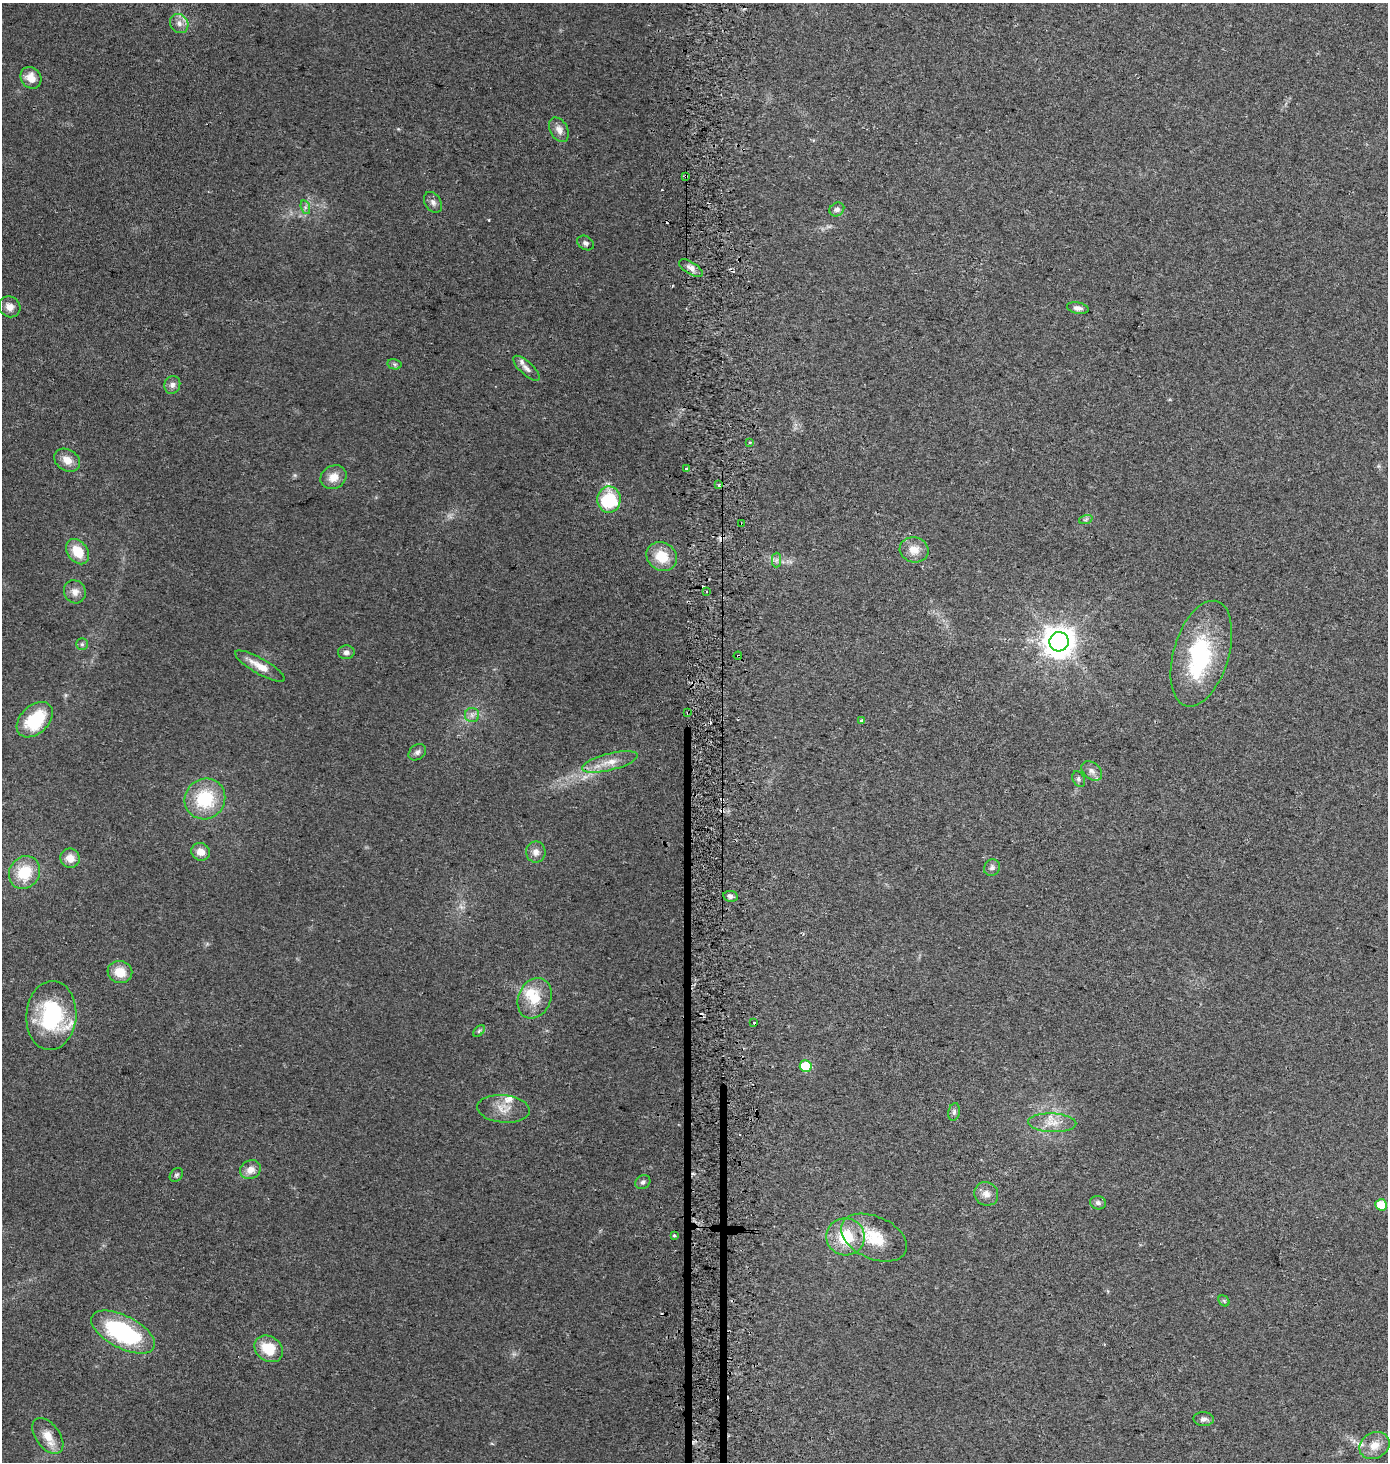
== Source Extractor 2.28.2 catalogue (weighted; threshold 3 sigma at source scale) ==
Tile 5 of 3 x 3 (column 2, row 2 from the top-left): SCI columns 1648-3033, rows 1472-2931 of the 4700 x 4392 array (HDU 1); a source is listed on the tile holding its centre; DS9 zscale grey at full resolution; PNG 1390 x 1464 px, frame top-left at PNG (2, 3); each listed source drawn as its Kron ellipse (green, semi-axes under 4 px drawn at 4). Shown black and unused: <1% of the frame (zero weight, under 2 of 3 exposures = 2% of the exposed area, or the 3 px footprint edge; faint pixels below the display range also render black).
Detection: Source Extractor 2.28.2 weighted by HDU 2 'WHT'; one run over the whole footprint, this tile lists its part. Background 0.0544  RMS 0.0081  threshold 0.0365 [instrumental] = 3 sigma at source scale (4.5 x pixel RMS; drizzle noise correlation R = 1.50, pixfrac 1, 0.0396/0.0396 arcsec/px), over >= 5 px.
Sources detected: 89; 2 too faint to see at this stretch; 1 inside a brighter object's white glare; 7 cosmic-ray / hot-pixel residue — neither listed nor drawn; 6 inside a brighter listed object's ellipse — not listed separately; the other 73 listed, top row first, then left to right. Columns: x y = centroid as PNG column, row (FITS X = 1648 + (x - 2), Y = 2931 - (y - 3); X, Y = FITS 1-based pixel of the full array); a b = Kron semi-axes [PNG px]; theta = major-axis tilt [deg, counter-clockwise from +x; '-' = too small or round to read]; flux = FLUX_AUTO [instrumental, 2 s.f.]
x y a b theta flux
179 23 10 8 -54 5.3
31 78 11 9 -52 8.8
559 130 13 8 -61 5.7
686 177 3 3 - 2.4
433 202 11 8 -58 3.5
305 207 7 4 -72 1.9
837 209 8 6 35 3.1
585 243 9 6 -30 2.7
691 268 13 6 -32 4.1
10 307 11 10 - 6.4
1078 308 11 5 -12 3.2
394 364 7 5 -12 1.7
526 368 17 6 -43 4.2
172 385 9 8 - 3.5
750 442 4 3 - 0.89
67 460 14 10 -32 8.9
686 469 3 3 - 3.7
333 477 13 11 32 9.9
719 485 4 3 - 1.5
609 500 13 11 84 54
1086 519 7 4 20 1.5
742 524 4 3 - 1.3
914 550 14 12 -13 9.8
78 552 14 10 -53 17
662 557 16 14 -33 20
776 560 7 5 89 2.1
707 591 3 2 - 1.5
75 592 12 10 -62 6.1
1059 642 10 9 - 1200
82 644 6 6 - 1.5
346 652 8 7 - 2.8
1201 654 54 27 73 88
738 656 4 3 - 2.5
260 666 28 7 -30 11
688 713 3 3 - 1.3
472 715 7 7 - 3.1
35 720 21 14 44 45
862 721 4 3 - 3.2
417 752 9 7 39 2.9
610 762 29 8 14 12
1092 771 11 8 -41 4.1
1079 779 8 6 -63 2
205 799 21 20 - 43
201 852 9 8 - 7.4
536 852 10 9 - 5.1
70 858 10 9 - 7.9
992 868 8 7 - 2.7
24 872 17 15 55 27
730 896 7 5 -9 3.4
120 972 12 11 - 14
535 998 21 16 65 20
51 1016 35 25 86 73
754 1023 3 2 - 2.3
479 1031 7 4 45 1.3
806 1066 6 6 - 27
503 1109 26 13 -6 12
954 1112 9 5 80 2.3
1052 1123 24 9 -3 11
250 1170 11 9 29 7.3
176 1175 7 6 - 1.7
643 1182 8 6 36 2.3
986 1194 12 11 - 6.2
1098 1203 8 6 -18 2.3
1381 1205 6 5 - 21
674 1235 3 3 - 4.2
846 1237 19 18 - 33
874 1238 35 21 -24 29
1224 1301 6 4 -45 1.2
123 1332 35 16 -27 100
269 1349 15 12 -36 22
1204 1419 10 7 -2 3.2
48 1436 20 12 -53 13
1374 1445 16 13 30 10
Overlapping masked pixels (flux is a lower limit): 5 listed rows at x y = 686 177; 719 485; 742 524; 738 656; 688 713